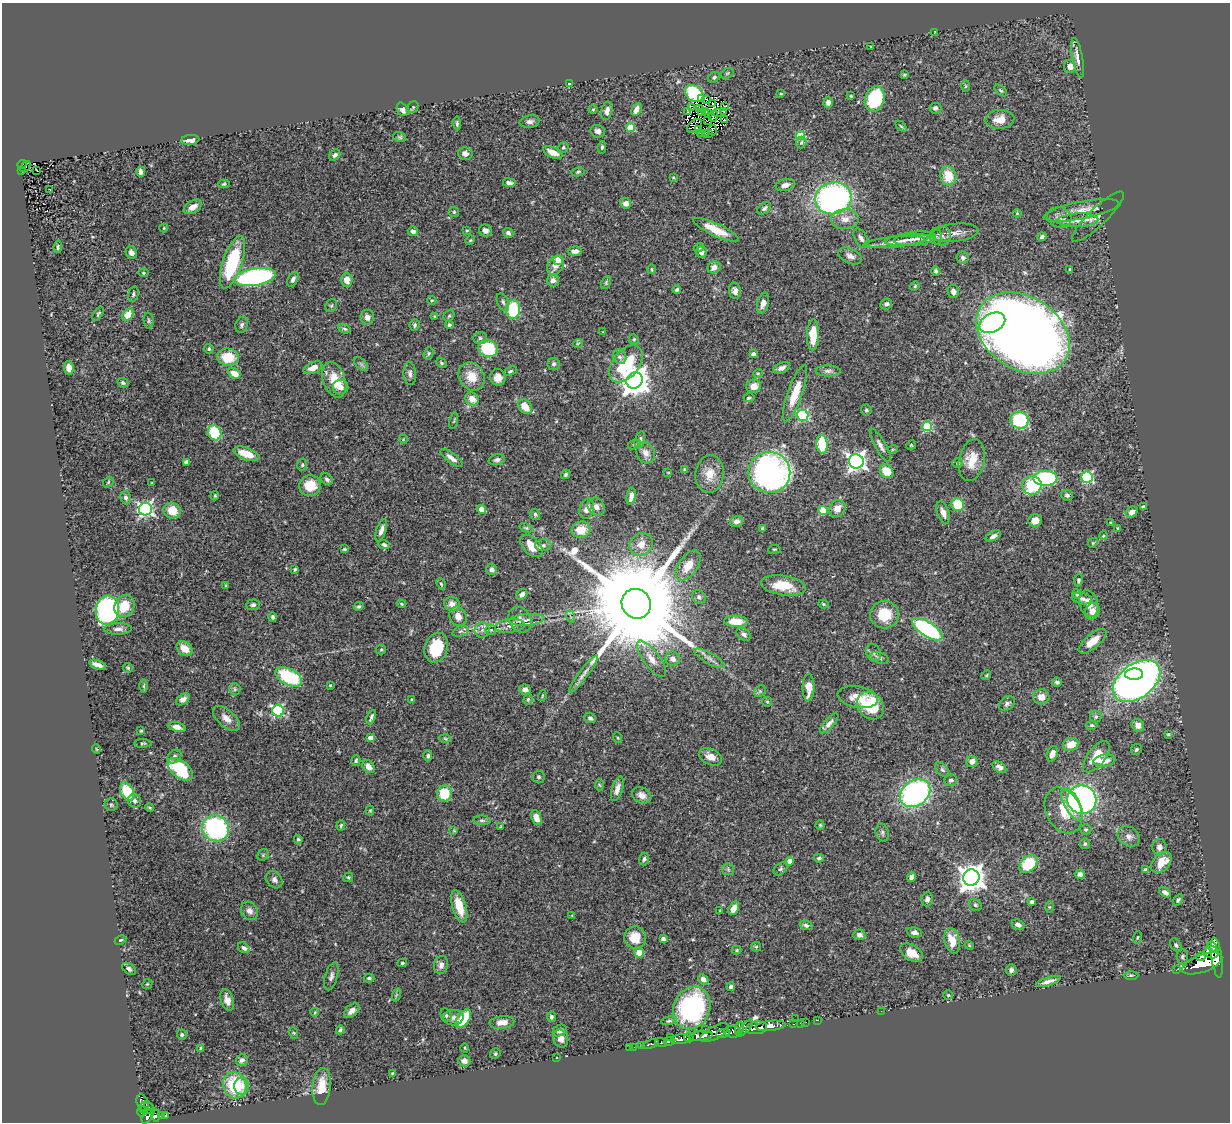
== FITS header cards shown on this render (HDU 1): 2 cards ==
NAXIS1  =                 1228
NAXIS2  =                 1120

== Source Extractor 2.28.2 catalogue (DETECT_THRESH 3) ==
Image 1228 x 1120 px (HDU 1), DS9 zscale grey, 1 PNG px = 1 image px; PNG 1232 x 1124 px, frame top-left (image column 1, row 1120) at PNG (2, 3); each listed source drawn as its Kron ellipse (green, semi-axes under 4 px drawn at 4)
Background 0.529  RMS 0.032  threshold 0.0953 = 3 sigma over >= 5 px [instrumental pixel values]
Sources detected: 485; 1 with non-positive FLUX_AUTO (blend fragments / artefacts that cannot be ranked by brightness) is neither listed nor drawn; the other 484 listed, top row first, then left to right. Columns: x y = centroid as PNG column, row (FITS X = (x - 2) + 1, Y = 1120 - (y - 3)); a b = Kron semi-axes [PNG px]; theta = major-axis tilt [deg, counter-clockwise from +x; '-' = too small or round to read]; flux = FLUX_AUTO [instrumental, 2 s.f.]
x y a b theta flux
935 33 3 2 - 1.8
871 47 3 2 - 1.5
1078 58 20 5 -79 19
1070 66 6 6 - 16
727 73 7 5 31 3.3
904 75 4 3 - 2.6
714 77 6 5 - 4.5
569 84 4 3 - 2.5
965 86 6 4 89 2.5
1001 90 7 4 -41 3.3
694 93 10 7 -39 120
781 94 3 2 - 1.9
851 96 3 3 - 2.5
702 98 3 2 - 2.5
706 99 3 2 - 2.1
875 99 13 9 72 150
828 102 5 5 - 8.4
713 104 2 2 - 2.9
724 106 3 2 - 2.9
413 107 6 5 - 3.3
691 107 3 2 - 2.6
699 108 3 2 - 1.7
935 108 6 5 - 8.3
402 109 7 5 -67 8
593 109 4 4 - 2.2
636 109 7 4 61 14
607 111 9 5 77 10
706 111 2 2 - 2.1
688 112 3 2 - 1.5
701 112 4 2 - 1.3
724 112 3 2 - 2.4
709 113 3 2 - 1.6
718 113 3 2 - 2.6
713 116 6 3 68 5.7
724 119 2 2 - 1.1
1000 119 14 9 4 26
708 120 3 2 - 2.5
530 122 10 6 9 8.5
457 123 7 4 -85 3.8
695 126 9 5 39 0.81
901 126 6 4 -44 2.8
631 127 4 4 - 62
698 130 3 2 - 0.037
713 130 5 4 - 5.8
598 131 7 6 - 8.7
700 133 3 2 - 2.7
705 133 3 2 - 2
708 133 2 2 - 1.5
800 135 5 4 - 83
400 137 6 5 - 3.6
190 140 9 5 5 14
801 142 6 5 - 3.3
563 147 5 5 - 4.1
602 147 6 4 81 3.6
553 152 10 5 -24 24
465 154 7 6 - 8.9
335 155 6 5 - 5.8
22 164 4 3 - 21
25 167 6 3 50 8.6
22 170 2 2 - 1.2
37 170 3 2 - 1.3
141 172 5 4 - 8.4
578 172 7 4 11 3.5
948 176 9 8 - 48
673 177 4 3 - 2.1
509 183 6 4 -8 8.6
224 184 5 4 - 3
785 185 10 5 15 10
50 189 3 3 - 18
834 198 18 16 16 660
626 203 5 5 - 16
193 207 10 6 30 17
764 208 8 5 37 5.3
1081 210 38 8 11 36
454 212 5 5 - 3.1
1017 213 4 4 - 2.1
1059 217 12 10 -17 16
1098 217 35 9 44 18
845 219 14 10 4 21
1078 220 20 7 3 22
164 228 4 4 - 1.7
467 230 4 3 - 2
485 230 6 6 - 9.2
716 230 25 6 -25 41
413 231 5 5 - 8.2
508 233 5 4 - 7.1
955 233 24 9 6 20
942 236 10 9 - 10
936 237 8 6 -76 6.5
1042 237 4 3 - 5.5
861 238 10 6 -61 8.7
915 239 21 7 6 19
470 240 5 4 - 2.4
907 240 22 5 6 15
894 242 31 5 5 22
58 247 6 3 81 3.4
699 248 5 4 - 2.8
575 251 7 4 4 11
701 252 6 5 - 7.9
131 253 6 5 - 9
850 256 12 7 -23 13
963 258 6 6 - 6.7
558 260 5 5 - 42
232 262 27 9 71 160
555 266 9 8 - 18
714 267 6 6 - 12
651 269 5 3 - 2.1
1070 269 4 3 - 2.4
936 271 5 4 - 4.5
143 273 5 4 - 2.7
255 277 21 8 9 440
293 279 8 5 62 6.9
347 280 7 6 - 21
553 281 6 6 - 8.8
606 282 7 4 65 3.2
915 286 5 4 - 2.5
677 290 4 3 - 4.5
735 291 8 6 -83 9.7
953 291 7 5 -78 8.3
133 294 8 5 76 4.3
432 300 4 4 - 2.4
503 302 9 5 -67 5.3
763 303 11 5 75 13
886 304 6 5 - 6.7
331 306 7 5 54 4
513 309 9 7 89 120
98 314 8 4 57 3.7
128 315 6 5 - 37
434 316 4 3 - 1.8
449 316 6 5 - 3.4
367 317 7 7 - 13
149 321 8 5 -85 4.2
992 323 14 9 26 180
242 325 8 6 68 5.5
415 325 6 5 - 4.4
449 325 4 4 - 5.4
344 329 7 4 -22 3.8
603 332 4 2 - 1.4
1023 333 50 36 -32 4100
813 335 15 6 89 52
480 338 7 6 - 4.8
634 339 5 4 - 2.9
578 343 5 3 - 1.8
488 348 10 8 -24 100
209 349 5 4 - 4
429 354 6 5 - 3.3
754 354 4 3 - 9
228 357 11 8 -7 55
620 357 7 6 - 6.4
441 363 6 4 -41 3.3
361 364 8 5 -45 5.3
554 364 6 6 - 5.6
626 364 21 13 52 130
69 368 7 5 -80 17
313 368 10 5 22 18
782 368 9 5 25 9.7
510 371 7 4 25 3.5
828 371 12 5 0 8.3
234 373 6 5 - 24
758 373 5 3 - 2.2
410 374 11 6 -87 8.1
472 376 15 12 -57 37
498 377 8 7 - 16
334 380 18 11 -71 50
635 381 8 8 - 2900
123 383 6 4 -27 3.5
754 386 7 6 - 19
341 387 8 7 - 12
795 393 30 7 71 52
749 398 5 4 - 3.5
472 399 7 6 - 20
525 407 8 6 -49 32
866 410 5 5 - 3.4
803 415 6 5 - 230
1019 420 9 8 - 170
454 421 8 3 77 2.4
927 426 5 5 - 120
214 433 8 6 -61 92
403 439 4 3 - 1.7
640 440 8 5 73 5.8
822 444 9 5 -87 90
634 445 7 4 19 3.5
880 445 19 5 -60 11
911 445 5 4 - 2.6
893 449 5 3 - 2
646 453 11 9 -65 15
246 454 13 6 -20 31
452 458 13 5 -36 13
497 460 8 5 14 6.1
972 460 21 12 78 40
856 461 7 7 - 950
186 462 4 4 - 15
957 463 5 4 - 3.1
302 465 6 4 76 3.4
684 469 4 3 - 1.9
886 471 7 6 - 42
668 472 4 3 - 1.8
769 472 21 20 - 680
566 474 5 4 - 3.9
710 474 19 14 81 35
1087 477 6 5 - 240
1045 478 12 7 1 250
327 479 7 5 -41 4.7
108 482 6 4 49 2.7
152 483 4 2 - 1.5
1032 485 9 9 - 110
310 486 11 10 - 43
1067 495 6 5 - 5.3
215 496 5 3 - 2.4
631 496 9 4 80 14
126 498 7 5 -82 6.2
958 505 6 6 - 65
596 507 10 8 -51 14
1143 507 4 3 - 3.6
837 508 9 7 53 20
145 509 6 6 - 520
481 509 5 4 - 24
587 509 10 7 72 17
823 510 5 4 - 84
172 511 8 8 - 41
1132 512 6 5 - 11
943 513 12 6 -71 15
535 514 6 5 - 4.6
1035 520 7 6 - 20
736 521 7 5 15 9.1
1111 523 3 3 - 2.5
526 528 7 4 -21 3.1
1118 528 3 3 - 3.3
763 529 4 3 - 7
381 530 11 5 71 12
581 530 9 8 - 40
993 536 8 4 28 9.3
1103 536 4 3 - 2.2
1093 543 5 4 - 2.4
641 544 12 10 43 24
384 545 6 4 -22 5.2
543 545 8 6 0 6
531 546 14 8 -44 34
344 549 3 3 - 2.5
774 549 6 3 7 2.2
688 566 17 9 55 34
295 569 3 3 - 3.7
492 569 5 5 - 8.9
1078 580 6 4 85 3.8
441 584 6 4 -65 3.2
783 585 22 10 -9 57
226 586 4 2 - 1.9
522 594 6 5 - 11
1077 594 4 4 - 3.6
699 597 7 6 - 6.5
1082 598 10 5 -10 6.5
401 604 5 3 - 2.6
452 604 8 7 - 17
636 604 15 14 - 78000
823 604 5 3 - 2.8
1089 604 14 9 -72 23
253 605 7 5 4 6.2
124 606 11 9 58 44
359 606 5 4 - 3.7
107 610 14 11 79 560
1092 611 8 7 - 16
884 615 14 14 - 58
458 616 10 8 -64 18
570 616 6 4 -71 3.2
273 617 5 4 - 5.2
520 620 13 10 -58 16
527 620 18 5 4 15
736 621 12 5 -2 50
510 626 15 6 6 15
118 629 14 6 2 10
927 629 17 7 -33 330
482 630 7 7 - 10
491 630 5 5 - 4.3
460 631 8 5 20 6
744 634 8 5 -36 7.8
1092 641 17 7 39 30
184 648 9 6 -36 27
436 648 15 11 73 84
381 650 5 4 - 2.6
874 653 9 7 -66 6.1
709 658 17 5 -30 11
880 658 9 5 -20 6.5
651 659 22 8 -53 24
673 659 7 7 - 11
97 665 9 4 -19 13
128 668 5 4 - 2.6
583 674 23 4 53 12
1134 674 9 5 3 220
986 675 5 4 - 2.6
289 677 14 8 -27 150
1137 681 27 17 37 1300
1057 682 5 4 - 4.8
330 685 3 3 - 2.1
144 686 7 4 -90 3.1
808 687 13 6 90 28
235 689 6 5 - 4.6
525 690 6 5 - 11
760 691 6 5 - 4.2
542 696 5 3 - 2
858 697 20 10 -10 33
1041 697 8 7 - 18
183 699 7 5 36 9.3
411 699 3 2 - 1.9
528 699 5 4 - 3.4
767 702 5 5 - 2.6
1007 703 9 6 35 6.4
870 706 15 12 -49 87
278 711 6 5 - 250
371 717 7 3 69 5.1
1096 717 6 6 - 4.2
226 718 16 8 -42 19
590 718 6 5 - 5.7
829 723 12 5 48 9.6
1092 725 6 4 12 3.4
1138 725 7 6 - 14
177 727 9 5 -14 12
141 731 3 2 - 2.3
1168 734 3 3 - 2.8
370 738 4 4 - 18
618 738 5 3 - 2.1
445 739 6 4 -3 2.8
143 743 9 3 1 2.9
1071 744 8 6 17 33
96 749 5 3 - 1.8
1136 749 6 5 - 4
1052 754 8 5 70 15
174 756 8 6 46 6.2
428 756 5 4 - 4.9
710 757 12 8 -26 18
1096 757 18 9 52 46
356 761 5 4 - 3.7
972 761 6 5 - 11
1104 761 11 6 9 22
369 767 7 5 -51 17
999 767 8 5 -34 8.4
180 769 15 8 -38 150
942 770 9 5 -44 5.8
538 777 6 6 - 4.7
951 780 6 5 - 5.4
599 785 6 4 -86 2.5
617 789 13 5 72 13
127 791 10 6 -63 66
444 793 8 7 - 60
915 793 16 12 35 470
642 795 10 7 -27 16
1082 800 15 14 - 550
135 801 7 6 - 6.2
1072 804 18 7 -62 60
111 805 6 6 - 3.4
149 808 4 3 - 2.6
370 810 5 4 - 2.5
1063 810 24 17 -63 52
536 818 8 5 -67 15
482 820 8 5 -4 4.5
341 825 5 4 - 2.9
820 825 4 4 - 2.7
501 827 3 3 - 2
216 828 14 13 - 330
1086 829 6 5 - 3.4
454 830 4 4 - 2.2
882 832 9 6 -76 6.3
1129 836 12 9 -34 13
298 839 4 4 - 2.9
1085 844 5 5 - 3.8
1159 847 8 7 - 13
263 855 6 5 - 3.4
819 858 5 4 - 4.6
644 859 6 5 - 5
790 861 4 4 - 20
1161 862 12 8 47 39
1028 864 10 7 44 99
728 869 6 6 - 4.3
780 869 8 5 41 4.6
1145 870 4 4 - 16
1080 874 5 4 - 7.5
348 877 5 4 - 2.9
911 877 5 4 - 8.6
971 878 8 8 - 2500
274 880 9 7 -52 8.7
1165 892 6 4 -33 8.1
927 899 7 6 - 7.3
1178 900 6 4 58 3.7
1032 902 4 3 - 4.7
975 905 6 5 - 3.6
459 906 17 7 -74 46
1049 907 6 4 90 2.4
734 908 7 4 63 19
249 911 10 8 -53 12
720 911 3 2 - 1.7
572 915 3 3 - 1.4
806 925 6 4 -16 4.9
1018 925 6 5 - 9.5
914 932 7 5 -8 9.2
859 935 6 5 - 11
635 937 11 11 - 39
1137 938 6 3 71 2.1
663 939 4 4 - 8.3
120 940 6 4 26 2.9
952 941 13 7 -77 38
969 945 4 3 - 2.2
1176 945 7 5 -54 4.4
1212 946 5 3 - 500
756 947 5 4 - 2.7
244 948 6 4 -32 6.5
737 950 4 4 - 2.5
1212 952 7 6 - 1100
639 953 5 4 - 33
911 953 12 7 -30 32
1201 956 5 3 - 300
1182 957 7 5 -86 4.4
1217 958 20 5 -82 3300
402 963 5 3 - 3
1202 963 21 8 20 3800
441 965 9 7 80 9.7
129 969 7 5 -37 6.1
1011 970 5 5 - 6.2
1176 970 3 2 - 5.6
1131 975 7 3 1 3.1
331 976 14 6 74 8.3
369 978 5 3 - 3.9
703 979 6 4 -44 11
1048 981 13 4 18 12
147 984 5 4 - 2.8
731 987 4 4 - 5.7
396 995 7 4 72 3.2
948 995 4 4 - 3.5
227 1000 11 6 -74 16
692 1008 22 18 65 290
352 1011 9 5 42 11
881 1011 2 2 - 1.4
315 1012 4 3 - 1.6
446 1015 7 5 -63 5.1
551 1017 5 4 - 4.5
453 1018 10 7 8 9.1
463 1019 10 6 56 70
795 1019 2 2 - 26
818 1020 2 2 - 7.3
669 1021 8 4 10 3.6
502 1022 12 6 6 20
806 1022 2 2 - 9.7
800 1023 3 2 - 18
793 1024 3 2 - 18
770 1026 15 5 5 1200
739 1028 7 3 81 350
745 1028 11 4 48 470
757 1028 10 6 8 1100
705 1029 2 2 - 11
340 1030 4 4 - 3.6
560 1031 7 5 26 10
693 1032 3 3 - 150
732 1032 8 6 -8 430
294 1033 6 4 -70 2.6
714 1033 16 6 28 970
723 1033 7 3 8 340
182 1035 5 5 - 4.5
701 1036 12 5 6 2100
670 1037 2 2 - 39
561 1038 9 7 -75 13
689 1038 5 4 - 580
680 1039 10 4 5 950
669 1041 5 3 - 170
661 1042 6 3 -20 180
651 1044 8 3 18 70
642 1045 2 2 - 8.1
630 1047 2 2 - 2.9
634 1047 2 2 - 2.6
201 1048 4 4 - 6.6
465 1048 4 3 - 1.9
495 1054 5 5 - 3.5
557 1058 2 2 - 1.4
242 1060 6 5 - 7.5
464 1061 6 5 - 12
392 1073 3 2 - 2.3
235 1085 13 11 -67 110
242 1086 9 7 84 15
322 1086 18 9 84 40
143 1103 8 5 -68 160
144 1107 6 3 59 84
150 1108 7 3 -52 24
142 1111 5 4 - 240
155 1115 7 3 -76 150
165 1115 4 3 - 26
148 1116 8 4 54 330
162 1116 4 4 - 95
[1 non-positive-flux detection neither listed nor drawn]